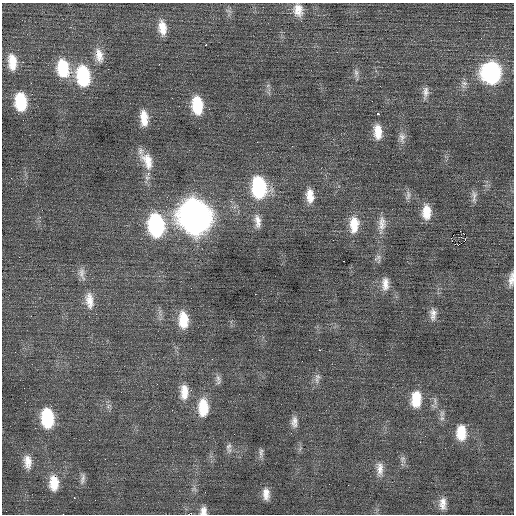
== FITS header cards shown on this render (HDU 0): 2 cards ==
NAXIS1  =                  512 / Axis length
NAXIS2  =                  512 / Axis length

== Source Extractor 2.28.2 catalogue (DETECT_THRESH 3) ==
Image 512 x 512 px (HDU 0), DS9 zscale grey, 1 PNG px = 1 image px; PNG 516 x 516 px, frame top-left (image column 1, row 512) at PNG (2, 3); no overlay
Background 0.0614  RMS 0.8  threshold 2.41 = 3 sigma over >= 5 px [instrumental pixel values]
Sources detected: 75; all 75 listed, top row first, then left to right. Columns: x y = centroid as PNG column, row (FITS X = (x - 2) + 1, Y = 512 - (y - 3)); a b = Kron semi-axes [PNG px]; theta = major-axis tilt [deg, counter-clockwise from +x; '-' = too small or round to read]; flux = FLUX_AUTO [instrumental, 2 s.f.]
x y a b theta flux
298 10 16 12 -81 650
228 11 10 4 -13 110
162 28 18 9 -81 740
206 44 3 2 - 260
99 55 19 10 -79 620
12 62 19 10 -85 1000
63 68 21 14 -81 2300
491 72 18 16 -90 7000
356 73 13 6 -82 220
83 76 21 13 -83 3700
464 83 11 6 -15 210
268 85 6 4 20 78
425 92 18 8 84 360
21 102 18 11 -85 2300
197 105 18 10 -84 2000
377 113 3 3 - 170
144 118 18 9 -85 840
378 132 18 9 -85 830
402 137 16 8 -85 360
292 146 2 2 - 73
147 161 25 14 -64 1100
148 173 3 3 - 210
259 187 20 13 -82 4800
408 195 14 7 82 220
310 196 17 9 -87 720
474 196 17 7 -90 270
426 212 17 10 -89 940
195 217 20 16 -79 56000
257 221 19 9 -81 500
382 224 25 10 85 620
156 225 21 13 -83 6400
354 225 20 11 88 1100
460 231 2 2 - 34
451 238 2 2 - 290
465 240 3 2 - 130
456 244 6 2 -11 17
378 257 16 7 -90 260
82 273 20 8 -78 390
511 279 17 6 82 370
385 284 17 9 -90 510
191 288 2 2 - 24
255 294 2 2 - 200
89 300 24 11 -83 790
433 314 17 8 -90 390
184 320 17 10 -87 1400
319 350 2 2 - 400
15 352 3 2 - 38
212 359 3 2 - 44
318 376 8 7 - 200
218 378 11 8 88 240
184 392 19 10 -90 820
416 399 18 11 87 1400
108 406 9 4 43 130
203 407 20 11 90 1600
442 413 12 6 79 240
47 418 19 12 -86 3000
294 422 15 8 88 360
461 432 16 10 -89 1200
228 446 12 7 72 230
261 453 15 6 88 200
105 459 2 2 - 24
403 459 12 7 -73 220
27 462 18 10 -83 630
380 469 20 9 -89 500
83 479 16 6 81 230
54 483 19 11 -88 1100
348 485 2 2 - 85
194 489 7 4 -34 120
205 492 2 2 - 23
266 494 14 8 -86 480
74 498 3 2 - 240
443 503 16 9 89 480
203 511 11 8 82 360
63 514 2 2 - 97
189 514 3 2 - 160
At the frame edge (FLAGS 8, measured only in part): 4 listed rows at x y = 511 279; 203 511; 63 514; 189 514